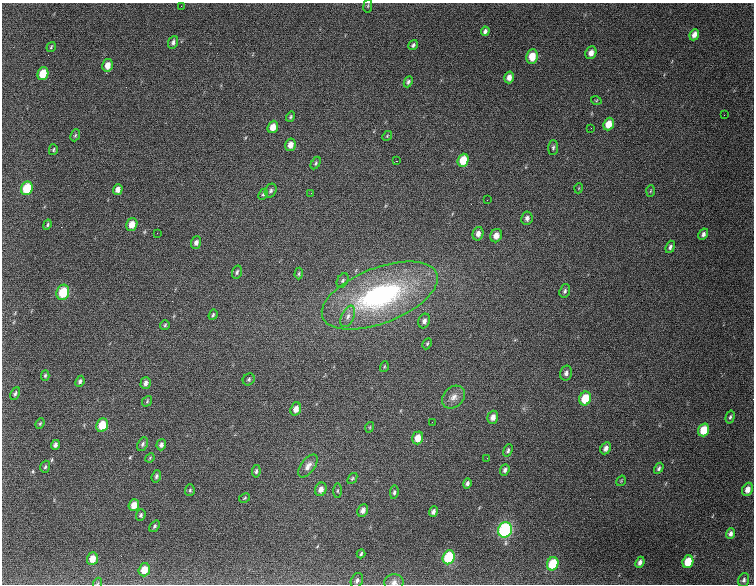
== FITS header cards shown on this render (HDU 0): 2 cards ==
NAXIS1  =                  752
NAXIS2  =                  582

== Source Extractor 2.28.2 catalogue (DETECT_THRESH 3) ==
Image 752 x 582 px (HDU 0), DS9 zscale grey, 1 PNG px = 1 image px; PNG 756 x 586 px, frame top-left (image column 1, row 582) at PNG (2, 3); each listed source drawn as its Kron ellipse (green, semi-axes under 4 px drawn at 4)
Background 3000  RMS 69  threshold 206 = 3 sigma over >= 5 px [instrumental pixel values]
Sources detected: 114; all 114 listed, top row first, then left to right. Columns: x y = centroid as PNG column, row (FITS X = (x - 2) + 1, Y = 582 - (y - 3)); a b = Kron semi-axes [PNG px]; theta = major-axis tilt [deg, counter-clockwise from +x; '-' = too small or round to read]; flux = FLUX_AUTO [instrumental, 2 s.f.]
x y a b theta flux
181 6 2 2 - 45000
368 6 7 3 82 4700
485 31 5 4 - 12000
694 35 6 4 66 28000
173 42 6 4 66 14000
413 45 5 4 - 10000
51 47 5 3 - 4900
591 53 6 5 - 29000
532 56 7 6 - 66000
107 65 6 5 - 37000
43 74 6 5 - 79000
509 77 6 4 75 28000
408 82 6 4 65 9900
596 100 5 3 - 4000
724 115 2 2 - 2500
290 117 5 4 - 6900
609 124 6 5 - 63000
273 127 6 5 - 48000
591 128 2 2 - 3000
75 135 6 4 67 6400
387 136 5 4 - 4700
290 145 6 5 - 33000
553 148 7 5 87 9700
53 150 5 4 - 6600
463 160 6 5 - 96000
396 161 2 2 - 3000
316 163 7 4 60 7400
27 188 7 5 67 160000
579 188 5 3 - 3600
118 190 5 4 - 22000
271 190 7 5 64 12000
650 191 6 4 87 5000
311 193 2 2 - 22000
263 194 6 4 65 6700
487 200 2 2 - 2400
527 218 7 5 81 17000
132 224 7 5 74 48000
47 225 5 4 - 7300
157 233 3 2 - 3600
478 234 7 5 76 25000
703 234 6 4 61 14000
496 236 7 5 68 33000
196 243 6 5 - 19000
670 247 6 4 70 12000
237 272 7 5 73 10000
299 274 6 4 87 6800
343 280 8 5 61 10000
565 291 7 5 70 11000
63 292 8 6 72 130000
380 295 61 27 21 930000
213 315 5 4 - 7000
348 316 11 6 65 23000
424 321 7 6 - 18000
165 325 5 5 - 6900
427 344 6 4 63 6200
384 367 5 3 - 4700
566 373 7 5 75 17000
45 375 5 4 - 6600
249 379 6 5 - 8500
80 381 6 4 64 12000
146 383 6 5 - 17000
15 394 7 4 65 9800
454 397 13 10 44 33000
585 399 7 6 - 120000
147 401 5 4 - 6300
296 409 7 5 70 33000
493 417 6 5 - 27000
730 417 6 4 74 8500
432 422 2 2 - 2000
40 423 5 4 - 5700
102 425 7 5 69 100000
370 427 5 3 - 4100
704 430 6 5 - 97000
418 438 6 5 - 45000
143 444 7 5 65 9900
55 445 5 4 - 14000
161 445 5 4 - 14000
606 448 6 5 - 19000
508 450 6 4 67 11000
150 458 5 4 - 4900
487 458 2 2 - 4900
308 466 13 7 54 30000
45 467 6 4 72 7600
659 468 6 4 59 11000
505 470 6 4 70 13000
256 471 6 4 82 8500
156 476 6 4 72 9600
352 478 6 4 50 7100
621 481 6 3 56 4400
467 483 5 4 - 13000
321 489 7 5 67 28000
747 489 7 5 68 31000
190 490 6 5 - 7400
337 491 7 4 89 5900
394 492 7 4 82 9000
245 498 6 4 28 5000
134 505 6 5 - 40000
363 510 6 5 - 21000
433 512 5 4 - 15000
141 515 6 4 70 9600
154 526 6 4 52 8200
505 530 8 6 70 600000
730 533 5 4 - 16000
361 554 4 3 - 6900
449 557 7 6 - 250000
92 559 6 5 - 48000
640 562 6 4 66 18000
688 562 6 5 - 100000
553 564 7 5 68 150000
144 570 6 5 - 56000
744 580 7 5 71 11000
357 581 8 6 66 14000
394 582 9 8 - 21000
98 583 6 3 70 4400
At the frame edge (FLAGS 8, measured only in part): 2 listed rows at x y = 394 582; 98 583